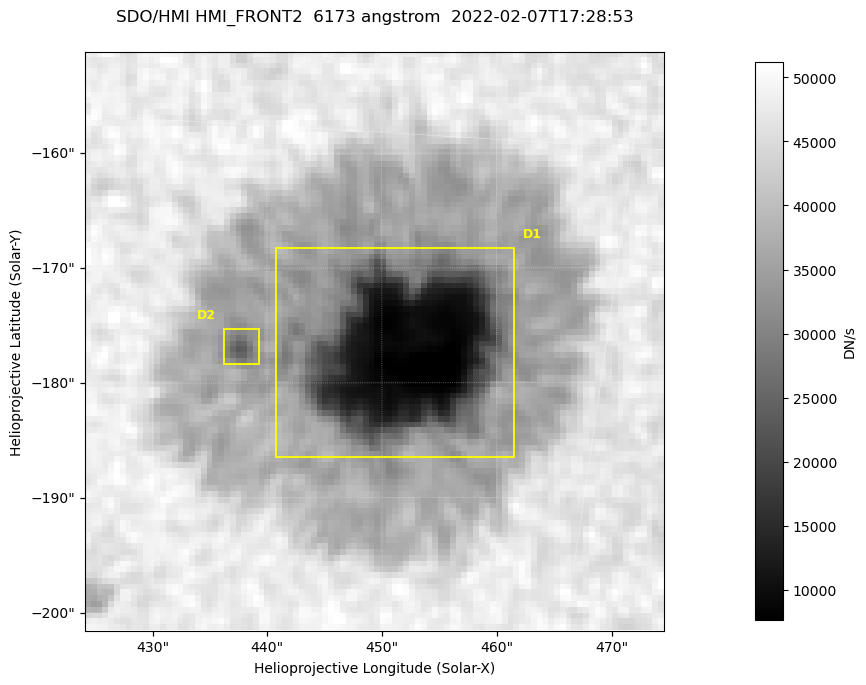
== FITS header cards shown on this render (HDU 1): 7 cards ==
TELESCOP= 'SDO/HMI '           / Telescope
INSTRUME= 'HMI_FRONT2'         / For HMI: HMI_SIDE1, HMI_FRONT2, or HMI_COMBINED
WAVELNTH=                6173. / [angstrom] Wavelength
DATE-OBS= '2022-02-07T17:28:53.500' / [ISO] Observation date {DATE__OBS}
CTYPE1  = 'HPLN-TAN'           / CTYPE1: HPLN
CTYPE2  = 'HPLT-TAN'           / CTYPE2: HPLT
BUNIT   = 'DN/s    '           / Physical Units

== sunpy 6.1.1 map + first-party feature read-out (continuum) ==
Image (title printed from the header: SDO/HMI HMI_FRONT2  6173 angstrom  2022-02-07T17:28:53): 100 x 100 px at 0.504 arcsec/px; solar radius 973 arcsec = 1931 px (partial field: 0.1% of the solar disc is inside the frame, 100% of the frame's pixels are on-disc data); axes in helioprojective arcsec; data unit DN/s (BUNIT, on the colour bar)
Orientation: roll -0.0702 deg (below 1 deg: not rotated)
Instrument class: CONTINUUM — white-light / continuum photospheric image (CONTENT/OBS_TYPE)
Dark features (sunspots / pores): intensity divided by the frame's on-disc median (partial field: no limb-darkening profile); reference = the frame's on-disc median (the 8%-of-disc-diameter window exceeds this field); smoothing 3 px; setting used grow <= 0.7, no closing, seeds <= 0.7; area >= 9 px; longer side >= 3 px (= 1.5 arcsec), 3 px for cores <= 0.7; partial field; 2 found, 2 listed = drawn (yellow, D1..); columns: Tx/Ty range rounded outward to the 2 arcsec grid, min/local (2 s.f., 1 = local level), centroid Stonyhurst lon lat
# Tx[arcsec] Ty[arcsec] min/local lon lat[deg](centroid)
D1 440..462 -188..-168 0.15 +29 -16
D2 436..440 -180..-174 0.55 +28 -16